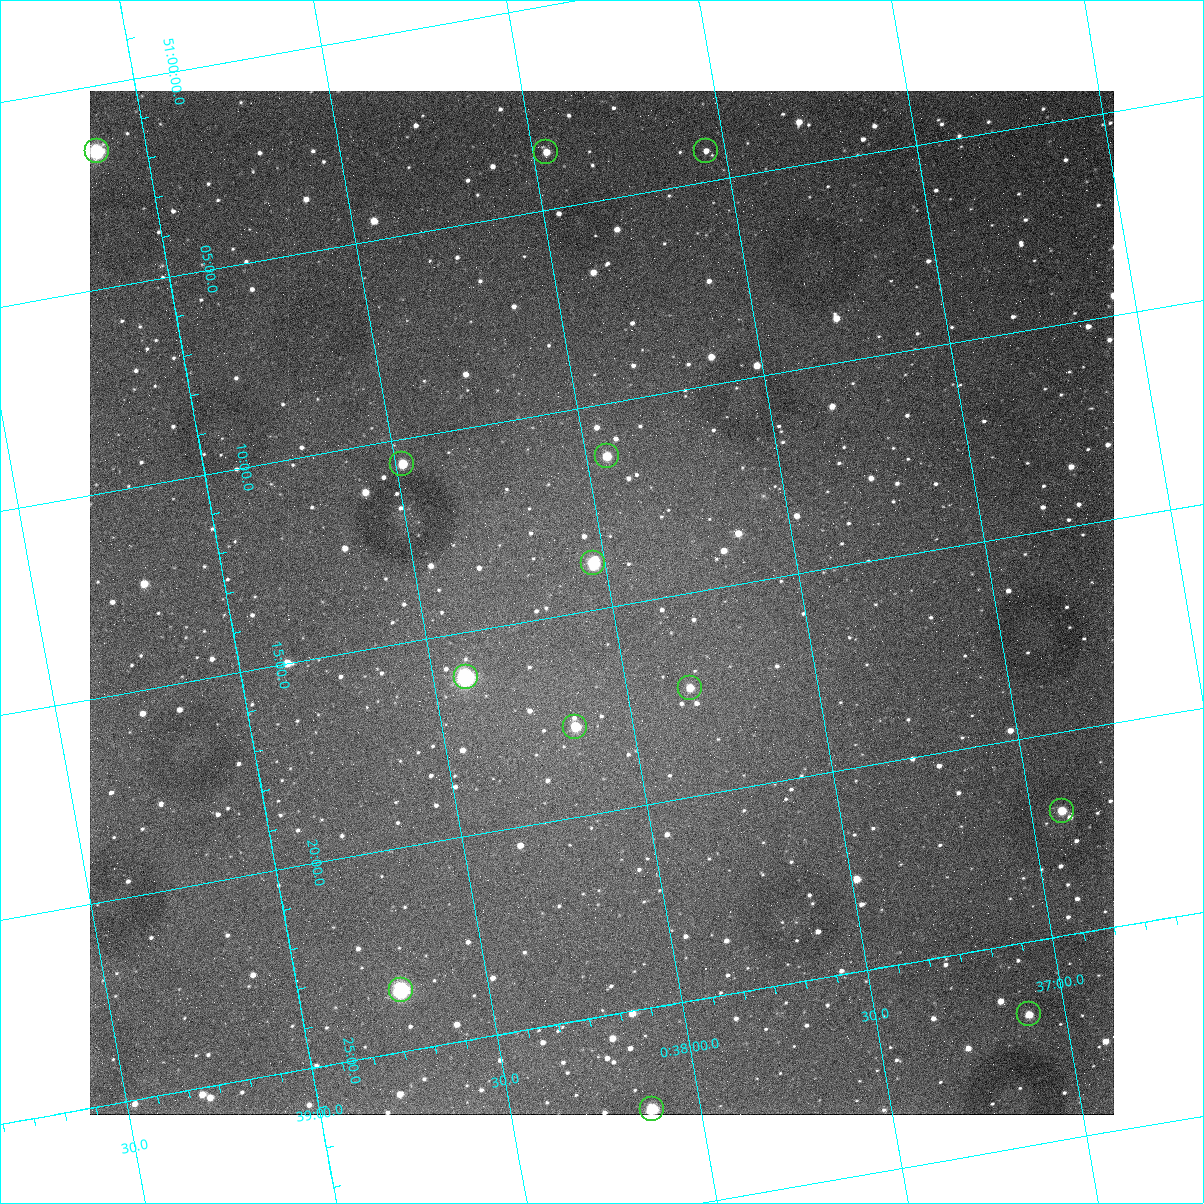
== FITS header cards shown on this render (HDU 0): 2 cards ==
NAXIS1  =                 1024
NAXIS2  =                 1024

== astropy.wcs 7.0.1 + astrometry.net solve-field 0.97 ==
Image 1024 x 1024 px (HDU 0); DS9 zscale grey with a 90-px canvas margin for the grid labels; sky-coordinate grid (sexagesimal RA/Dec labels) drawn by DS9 from the SOLVED WCS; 13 Tycho-2 reference stars matched to detected sources circled (green)
Header WCS: none
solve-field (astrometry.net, Tycho-2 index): SOLVED blind (the file carries no WCS)
Solved WCS: RA---TAN-SIP/DEC--TAN-SIP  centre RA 00:38:02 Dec +51:15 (9.51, +51.25 deg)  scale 1.49 arcsec/px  FOV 25.5' x 25.5'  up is -170 deg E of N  parity flipped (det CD > 0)
(file carries no celestial WCS; the grid is the blind solution)
Tycho-2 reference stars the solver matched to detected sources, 13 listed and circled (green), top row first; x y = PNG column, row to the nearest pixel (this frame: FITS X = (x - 90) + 1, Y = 1024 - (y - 91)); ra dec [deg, ICRS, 3 dp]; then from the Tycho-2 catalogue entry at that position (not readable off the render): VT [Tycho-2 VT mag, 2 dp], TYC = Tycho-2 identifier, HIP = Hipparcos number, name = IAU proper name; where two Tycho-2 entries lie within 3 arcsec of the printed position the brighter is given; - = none
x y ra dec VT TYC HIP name
97 151 9.782 +51.027 8.42 3261-1502-1 3080 -
706 151 9.387 +51.071 12.13 3261-1406-1 - -
546 152 9.491 +51.060 11.35 3261-890-1 - -
607 456 9.486 +51.188 10.87 3261-2086-1 - -
402 464 9.620 +51.177 10.71 3261-2090-1 - -
593 563 9.507 +51.231 9.24 3261-2068-1 - -
466 677 9.604 +51.268 7.70 3261-1879-1 3018 -
690 688 9.459 +51.289 11.04 3261-1703-1 - -
575 727 9.538 +51.296 10.24 3261-1493-1 - -
1062 811 9.229 +51.365 11.03 3261-2198-1 - -
401 990 9.683 +51.391 7.88 3261-1837-1 - -
1029 1014 9.274 +51.446 10.91 3261-1253-1 - -
652 1109 9.532 +51.458 9.03 3261-1423-1 - -